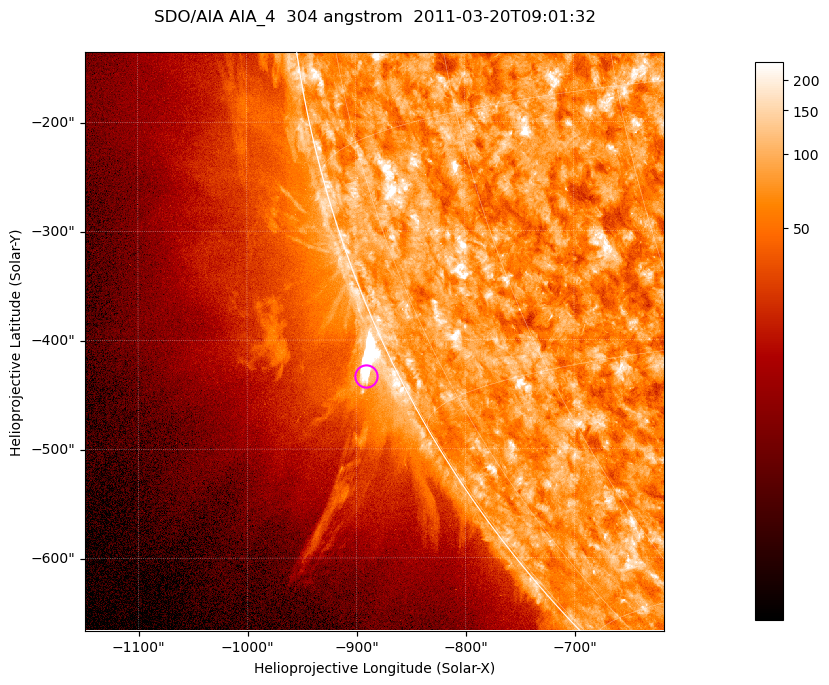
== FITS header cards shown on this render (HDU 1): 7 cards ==
TELESCOP= 'SDO/AIA '           / For AIA: SDO/AIA
INSTRUME= 'AIA_4   '           / For AIA: AIA_ATA1, AIA_ATA2, AIA_ATA3 or AIA_AT
WAVELNTH=                  304 / [angstrom] Wavelength
WAVEUNIT= 'angstrom'           / Wavelength unit: angstrom
DATE-OBS= '2011-03-20T09:01:32.127' / [ISO] Date when observation started; ISO 8
CTYPE1  = 'HPLN-TAN'           / CTYPE1; Typically HPLN
CTYPE2  = 'HPLT-TAN'           / CTYPE2; Typically HPLT

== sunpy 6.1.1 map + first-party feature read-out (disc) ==
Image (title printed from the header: SDO/AIA AIA_4  304 angstrom  2011-03-20T09:01:32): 885 x 885 px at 0.6 arcsec/px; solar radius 964 arcsec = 1605 px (partial field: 4.4% of the solar disc is inside the frame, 46% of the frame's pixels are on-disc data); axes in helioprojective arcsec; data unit not stated in the header (colour bar unlabelled)
Orientation: roll -0.132 deg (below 1 deg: not rotated)
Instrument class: DISC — disc imager (sunpy class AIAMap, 304 A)
Bright regions (active regions / flare kernels): reference = the on-disc median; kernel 7 px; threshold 5 sigma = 123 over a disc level ~74.8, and >= 1.15x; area >= 783 px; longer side >= 11 px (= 6.6 arcsec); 0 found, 0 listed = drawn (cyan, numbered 1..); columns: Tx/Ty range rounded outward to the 2 arcsec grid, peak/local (2 s.f.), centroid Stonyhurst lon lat
Off-limb structures (1.02-1.3 R_sun): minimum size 391 px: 5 found; the strongest spans PA ~115..120 deg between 1.02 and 1.07 R_sun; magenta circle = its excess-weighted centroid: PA ~115 deg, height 1.03 R_sun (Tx ~-892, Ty ~-434 arcsec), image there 6.5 x the reference